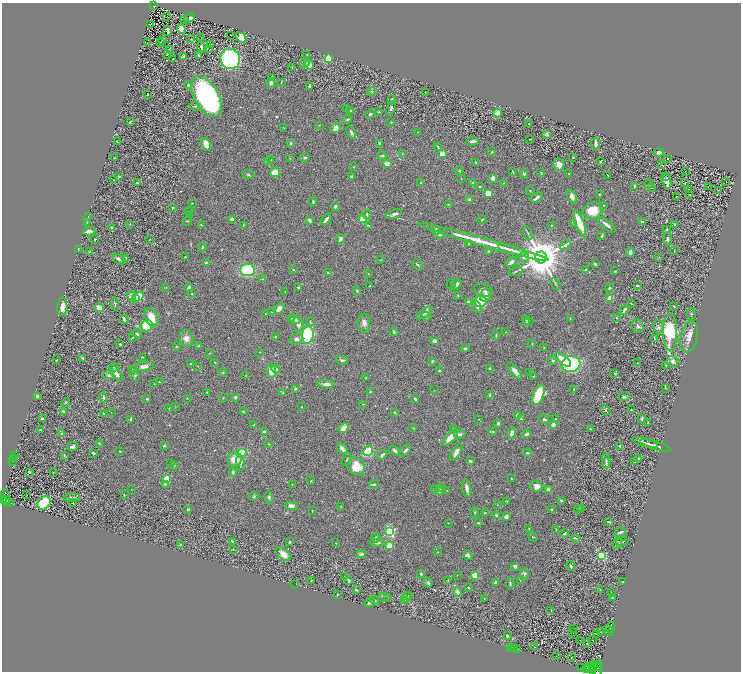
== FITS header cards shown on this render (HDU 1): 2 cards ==
NAXIS1  =                 1478
NAXIS2  =                 1339

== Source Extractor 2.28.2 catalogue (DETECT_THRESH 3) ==
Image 1478 x 1339 px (HDU 1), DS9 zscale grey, zoomed out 1/2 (1 PNG px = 2 x 2 image px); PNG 743 x 674 px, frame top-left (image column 2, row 1338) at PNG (2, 3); each listed source drawn as its Kron ellipse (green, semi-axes under 4 px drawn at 4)
Background 0.637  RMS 0.042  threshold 0.127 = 3 sigma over >= 5 px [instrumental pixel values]
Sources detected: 604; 69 cannot appear on this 1/2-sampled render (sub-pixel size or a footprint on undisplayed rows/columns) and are neither listed nor drawn; of the other 535, the 500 brightest by FLUX_AUTO listed and drawn (35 fainter detections omitted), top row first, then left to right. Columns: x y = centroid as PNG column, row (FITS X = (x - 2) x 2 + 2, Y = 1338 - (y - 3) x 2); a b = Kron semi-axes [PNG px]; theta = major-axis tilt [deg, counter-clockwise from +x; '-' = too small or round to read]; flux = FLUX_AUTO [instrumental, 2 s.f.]
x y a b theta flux
154 6 4 2 - 74
167 16 2 1 - 5.2
190 18 5 3 - 29
185 20 3 2 - 5.7
150 24 3 1 - 3
181 28 5 4 - 39
167 31 5 3 - 30
230 35 2 1 - 16
241 37 6 4 -39 72
201 38 2 1 - 11
191 39 2 1 - 9.4
163 40 2 2 - 16
147 43 2 1 - 12
160 43 2 1 - 59
210 45 2 1 - 53
201 47 5 3 - 17
169 49 3 2 - 2.8
210 49 2 2 - 6.8
168 54 2 2 - 3.3
307 54 3 3 - 3.8
198 55 3 2 - 10
183 56 4 3 - 19
173 59 2 2 - 5
230 59 10 9 - 2000
329 59 4 4 - 130
305 63 5 4 - 15
309 65 5 4 - 40
292 67 4 2 - 3.9
272 77 3 2 - 6.5
281 82 2 1 - 4.2
271 83 5 4 - 25
188 85 4 3 - 17
309 86 3 2 - 17
371 91 4 3 - 8.6
425 92 2 1 - 3
147 95 2 2 - 4.1
206 96 22 12 -60 2000
392 99 4 2 - 9.9
195 106 5 3 - 9.5
347 108 2 2 - 6.1
391 108 7 4 68 21
351 111 3 3 - 15
379 112 2 2 - 5.2
497 113 4 4 - 79
370 114 4 3 - 14
347 119 4 3 - 10
130 122 4 2 - 8.9
391 122 3 2 - 4.1
529 123 2 1 - 3.9
319 125 2 2 - 2.9
284 128 3 2 - 4.1
335 128 5 4 - 54
351 132 6 3 -60 21
417 132 2 2 - 2.9
547 134 3 3 - 21
530 139 3 2 - 3.3
473 141 6 3 6 33
117 142 2 2 - 32
291 143 3 3 - 21
379 143 3 2 - 15
206 144 7 4 -62 120
595 144 6 2 -85 31
438 146 4 3 - 6.9
439 148 4 3 - 8.9
492 152 4 3 - 6.8
659 153 5 4 - 27
402 154 3 2 - 3.7
442 154 2 2 - 220
382 155 4 3 - 9.1
305 157 5 4 - 13
573 157 3 3 - 5.1
115 158 3 2 - 3.8
290 158 2 2 - 3.2
667 159 2 2 - 5.6
271 160 3 3 - 6.2
601 161 2 2 - 11
267 162 4 3 - 6.6
475 163 3 2 - 6.4
387 164 3 2 - 140
559 165 6 5 - 63
662 165 3 2 - 4.3
353 167 2 2 - 3.1
459 170 4 3 - 7.3
685 171 2 1 - 10
275 172 5 5 - 130
513 172 3 2 - 8.1
541 172 3 2 - 4.2
248 174 6 2 -23 11
524 174 4 4 - 17
569 174 4 2 - 3.9
608 175 2 1 - 3.7
119 176 3 2 - 10
352 176 4 3 - 13
666 177 2 1 - 9.4
493 178 3 3 - 77
461 179 3 2 - 3.1
114 180 3 2 - 11
420 182 2 2 - 7.6
473 182 4 3 - 16
667 182 7 4 -79 58
726 182 2 1 - 23
137 183 3 3 - 9.2
503 183 3 2 - 4.2
684 183 2 2 - 23
649 184 5 2 - 5.5
634 186 2 2 - 13
480 187 2 2 - 5.9
708 187 2 1 - 9.2
651 188 2 2 - 54
689 190 2 1 - 95
718 190 3 2 - 3
530 191 3 2 - 5.4
488 193 3 3 - 100
599 195 2 2 - 5.1
690 195 2 1 - 39
676 196 2 1 - 12
572 197 7 4 -65 38
537 198 6 2 37 28
470 199 4 3 - 20
313 201 5 3 - 9.5
192 203 2 2 - 6
448 204 2 2 - 9.4
604 205 2 2 - 3.6
335 206 3 2 - 15
172 207 2 2 - 12
189 211 4 2 - 6.7
592 211 10 8 17 150
367 214 5 3 - 10
394 214 8 3 18 27
190 215 3 2 - 11
88 217 4 2 - 3.2
326 219 6 2 51 36
363 219 4 3 - 170
232 220 3 3 - 39
309 220 3 3 - 36
482 220 4 2 - 6.9
187 221 4 2 - 6.4
87 222 2 1 - 8.3
642 222 2 2 - 36
579 223 14 4 -68 190
130 224 3 2 - 3.5
574 224 3 3 - 6.7
201 225 3 2 - 8.4
243 225 3 2 - 4.5
368 225 4 2 - 7.1
551 225 2 2 - 4.2
606 225 11 3 -39 39
675 225 4 2 - 7.2
111 228 3 3 - 7.8
436 230 4 3 - 26
667 230 3 2 - 23
89 231 6 3 5 38
528 233 7 2 -68 9.5
439 235 5 3 - 12
602 236 4 2 - 11
94 239 2 2 - 9.5
340 239 4 3 - 33
668 239 6 3 89 18
149 240 3 1 - 3.8
484 242 68 2 -16 600
468 244 3 3 - 6.6
565 245 6 3 38 27
202 247 4 3 - 8.3
78 249 3 2 - 7.4
512 250 14 1 -15 96
90 251 3 2 - 12
488 251 3 3 - 7.7
674 251 3 2 - 4.3
630 252 4 3 - 33
185 257 2 2 - 4.8
524 257 5 5 - 23
541 257 6 6 - 35000
659 257 2 2 - 3.5
125 258 4 4 - 16
119 259 7 3 -31 31
381 259 3 2 - 4.5
511 262 6 3 35 24
206 263 3 3 - 16
417 264 6 2 -44 9.4
595 264 3 2 - 11
293 269 2 2 - 6.8
247 270 7 6 - 500
586 270 4 2 - 10
515 271 7 1 17 7.3
615 271 2 2 - 5.3
328 273 4 2 - 7.8
369 274 2 2 - 3
263 279 4 3 - 7
451 284 5 2 - 5.1
456 284 6 3 46 40
556 284 6 3 -57 9.9
637 285 2 2 - 9.5
370 286 2 2 - 6
166 287 3 2 - 3.9
189 287 4 2 - 18
298 287 2 2 - 40
609 288 5 4 - 12
357 290 3 3 - 10
484 290 10 6 -20 33
285 292 3 2 - 3.8
192 294 4 3 - 6.2
458 295 3 2 - 4.9
486 295 7 5 55 51
132 296 5 3 - 180
139 296 6 4 44 190
136 299 4 2 - 70
610 299 3 3 - 98
480 301 6 5 - 340
468 302 4 3 - 24
115 304 7 3 -85 9.6
631 304 3 2 - 5.3
674 306 2 2 - 13
62 307 9 5 87 83
477 307 6 4 -70 17
99 308 4 3 - 82
279 309 6 4 45 54
624 310 5 2 - 31
272 312 4 3 - 7.9
424 313 10 4 32 29
265 314 2 2 - 8.2
691 314 6 3 -87 14
426 316 4 2 - 7.1
151 318 10 6 -65 100
292 318 2 2 - 5.3
616 318 3 2 - 4
570 319 3 2 - 3.8
124 320 4 2 - 36
295 320 6 4 -21 27
528 321 6 3 -33 9.8
310 322 3 3 - 7.3
364 323 9 6 -89 40
527 323 4 4 - 15
298 325 8 5 -74 41
147 326 6 5 - 220
638 326 7 5 -62 22
658 327 7 5 -79 20
394 332 4 2 - 16
506 332 3 2 - 4.1
670 332 18 7 90 590
137 334 5 3 - 13
308 335 8 6 81 640
496 335 5 2 - 6.8
275 337 3 3 - 10
689 337 16 8 79 75
133 338 3 2 - 4.4
186 338 8 7 - 55
654 338 4 2 - 6.6
296 339 7 5 18 27
434 341 3 3 - 26
120 344 2 2 - 8.7
532 344 3 2 - 6.5
176 346 3 2 - 4.3
198 346 4 3 - 7.3
544 347 3 3 - 4.6
465 348 4 3 - 8.7
260 352 2 2 - 3.6
210 353 3 2 - 3.6
142 357 3 1 - 5.5
83 358 4 2 - 11
57 360 2 2 - 4.5
342 360 6 3 -10 13
563 360 10 4 -38 100
432 361 4 3 - 8
553 361 4 4 - 12
673 361 6 5 - 29
215 362 3 2 - 6.7
191 363 2 2 - 5.4
638 363 2 1 - 49
571 364 10 8 11 870
666 365 3 2 - 5.1
144 366 10 4 8 36
198 366 3 2 - 2.9
114 367 4 2 - 6.2
489 368 2 2 - 12
133 369 3 2 - 4.6
276 369 4 4 - 19
271 371 6 5 - 87
439 371 3 3 - 14
515 371 10 4 -50 49
116 373 9 4 -54 38
223 373 4 3 - 7.6
530 373 3 3 - 3.8
615 373 3 2 - 6.1
109 375 5 4 - 29
246 375 3 2 - 3.7
135 376 5 3 - 10
534 376 3 2 - 4.5
366 378 3 2 - 4.3
159 382 2 2 - 3.1
154 384 2 2 - 3.2
326 384 8 4 -4 37
666 388 3 2 - 3.9
295 389 3 2 - 14
574 389 4 3 - 7.9
434 390 2 2 - 3
207 392 3 2 - 4.8
370 392 3 2 - 5.9
283 393 4 2 - 5.8
490 395 3 2 - 11
538 395 11 5 66 340
37 397 4 2 - 23
103 397 5 3 - 16
235 397 3 3 - 14
624 397 5 3 - 14
187 398 2 2 - 3.4
223 398 3 3 - 4.7
147 399 4 3 - 7
415 399 4 2 - 12
65 403 4 3 - 7.3
363 404 3 2 - 5
175 407 3 2 - 3.2
301 407 2 2 - 3.8
169 408 3 2 - 4.4
606 410 5 2 - 7.7
631 410 3 2 - 4.5
63 411 3 3 - 14
243 411 3 2 - 5.3
111 412 2 2 - 3.2
394 412 2 2 - 4.5
103 414 3 3 - 10
517 416 4 3 - 29
42 419 3 2 - 32
131 419 4 3 - 11
478 419 2 2 - 3
521 419 4 3 - 12
544 419 5 3 - 20
555 419 2 2 - 4
642 419 4 3 - 10
498 423 3 3 - 15
648 423 3 2 - 5.5
553 424 4 4 - 32
254 425 3 3 - 5.5
343 428 5 3 - 91
413 428 3 2 - 5
454 429 3 2 - 4.9
590 429 2 1 - 15
41 430 4 3 - 14
264 432 3 3 - 20
493 432 3 3 - 7.8
62 433 3 3 - 14
512 433 5 3 - 47
460 434 6 3 10 18
527 434 4 2 - 17
450 438 10 4 47 80
99 443 4 3 - 6.1
645 443 13 2 -16 35
269 444 4 2 - 3.6
655 445 16 2 -17 37
164 446 2 2 - 23
620 446 4 3 - 8.8
72 447 5 4 - 22
342 449 6 3 -45 38
405 450 7 4 50 18
120 451 2 2 - 5.1
368 451 5 4 - 390
395 451 6 3 -36 19
456 452 9 4 57 51
93 453 3 2 - 13
241 453 5 4 - 240
527 453 4 2 - 12
382 455 5 3 - 24
15 456 2 1 - 9.6
64 456 4 3 - 5.5
14 458 2 1 - 37
234 459 7 7 - 110
347 459 7 3 71 10
638 459 4 3 - 30
606 460 7 3 88 12
470 461 3 3 - 12
13 462 2 1 - 120
634 462 3 1 - 3.6
171 463 2 2 - 8.4
240 463 8 4 -84 36
606 463 5 3 - 11
174 465 3 2 - 4.5
356 466 9 7 -52 190
29 472 3 2 - 20
53 472 3 2 - 3.6
233 472 5 3 - 14
166 478 3 2 - 210
511 479 3 2 - 5.8
311 481 3 2 - 7.9
165 484 3 3 - 7.7
292 484 3 2 - 2.9
374 484 5 3 - 11
537 486 7 5 -25 52
441 487 3 2 - 4.2
467 488 9 3 -80 38
131 489 2 1 - 3.1
549 489 4 4 - 32
435 490 3 3 - 6.7
447 490 3 2 - 3
439 491 4 3 - 24
27 495 2 1 - 10
124 495 3 2 - 5.7
254 496 5 3 - 9.2
6 497 7 3 -77 270
269 497 6 3 -86 16
72 498 8 4 3 16
3 500 3 3 - 260
561 500 4 3 - 9
7 501 5 2 - 130
506 501 4 2 - 6.1
9 502 3 2 - 59
44 503 7 5 42 430
72 503 2 1 - 3.9
497 505 3 2 - 2.9
291 506 7 4 -5 33
341 507 3 2 - 3.8
582 508 4 3 - 12
188 509 3 3 - 5.6
552 509 3 2 - 7.7
578 509 4 2 - 5.6
312 511 2 2 - 4.4
475 512 5 2 - 6.7
485 513 4 3 - 7.6
496 515 4 3 - 9.2
506 516 3 3 - 31
609 522 4 2 - 11
448 523 2 1 - 3.2
478 523 4 3 - 6.5
529 528 3 2 - 5.3
556 530 4 2 - 6.2
390 532 3 3 - 960
620 532 6 3 18 22
565 533 4 3 - 16
533 537 5 3 - 6.5
376 538 5 3 - 12
576 538 4 3 - 12
232 541 4 2 - 7.3
289 542 3 2 - 5.6
622 542 7 3 10 11
336 543 3 2 - 3
377 543 7 3 3 19
618 543 6 2 67 7.4
181 545 2 2 - 66
389 545 4 3 - 120
233 549 3 2 - 3.7
437 552 2 1 - 3.4
283 554 9 5 -41 69
361 554 4 3 - 17
468 555 5 3 - 25
601 556 4 3 - 630
515 566 3 2 - 39
571 566 5 4 - 13
421 574 3 3 - 13
524 574 5 4 - 20
457 575 2 1 - 3.5
475 576 4 4 - 120
344 577 2 1 - 3.7
311 580 2 1 - 3.4
349 580 4 3 - 17
448 580 4 2 - 5.8
520 580 2 2 - 2.8
622 582 2 2 - 4.6
428 583 5 3 - 11
495 583 4 3 - 40
510 583 6 3 -83 12
295 584 3 1 - 23
468 587 2 2 - 6.2
356 590 3 2 - 8.4
600 590 3 2 - 4.5
457 592 5 3 - 39
611 593 2 1 - 2.9
337 595 2 2 - 6.8
409 595 3 3 - 6.2
613 597 3 2 - 8.5
383 598 5 2 - 5.4
387 598 3 2 - 3.2
407 598 6 3 64 13
484 599 3 2 - 4.1
374 600 5 3 - 9
405 601 4 3 - 8.1
369 602 5 4 - 31
551 610 3 2 - 4.9
610 627 5 1 - 360
574 628 2 1 - 5.7
609 631 5 1 - 370
573 632 2 2 - 38
601 632 2 1 - 11
596 634 2 1 - 4
507 636 3 3 - 8.5
580 640 2 1 - 23
593 640 2 2 - 28
587 644 2 1 - 99
510 647 2 1 - 65
535 647 2 1 - 4.4
512 648 2 1 - 59
514 648 2 1 - 87
517 649 3 1 - 170
556 656 2 1 - 8.1
571 657 2 1 - 15
594 664 3 1 - 250
598 664 4 2 - 780
598 666 2 1 - 260
582 667 2 1 - 44
593 667 4 3 - 930
587 669 5 2 - 700
591 669 6 3 -47 1100
597 669 7 3 89 1200
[35 fainter detections neither listed nor drawn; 69 sub-pixel or undisplayed-footprint detections neither listed nor drawn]